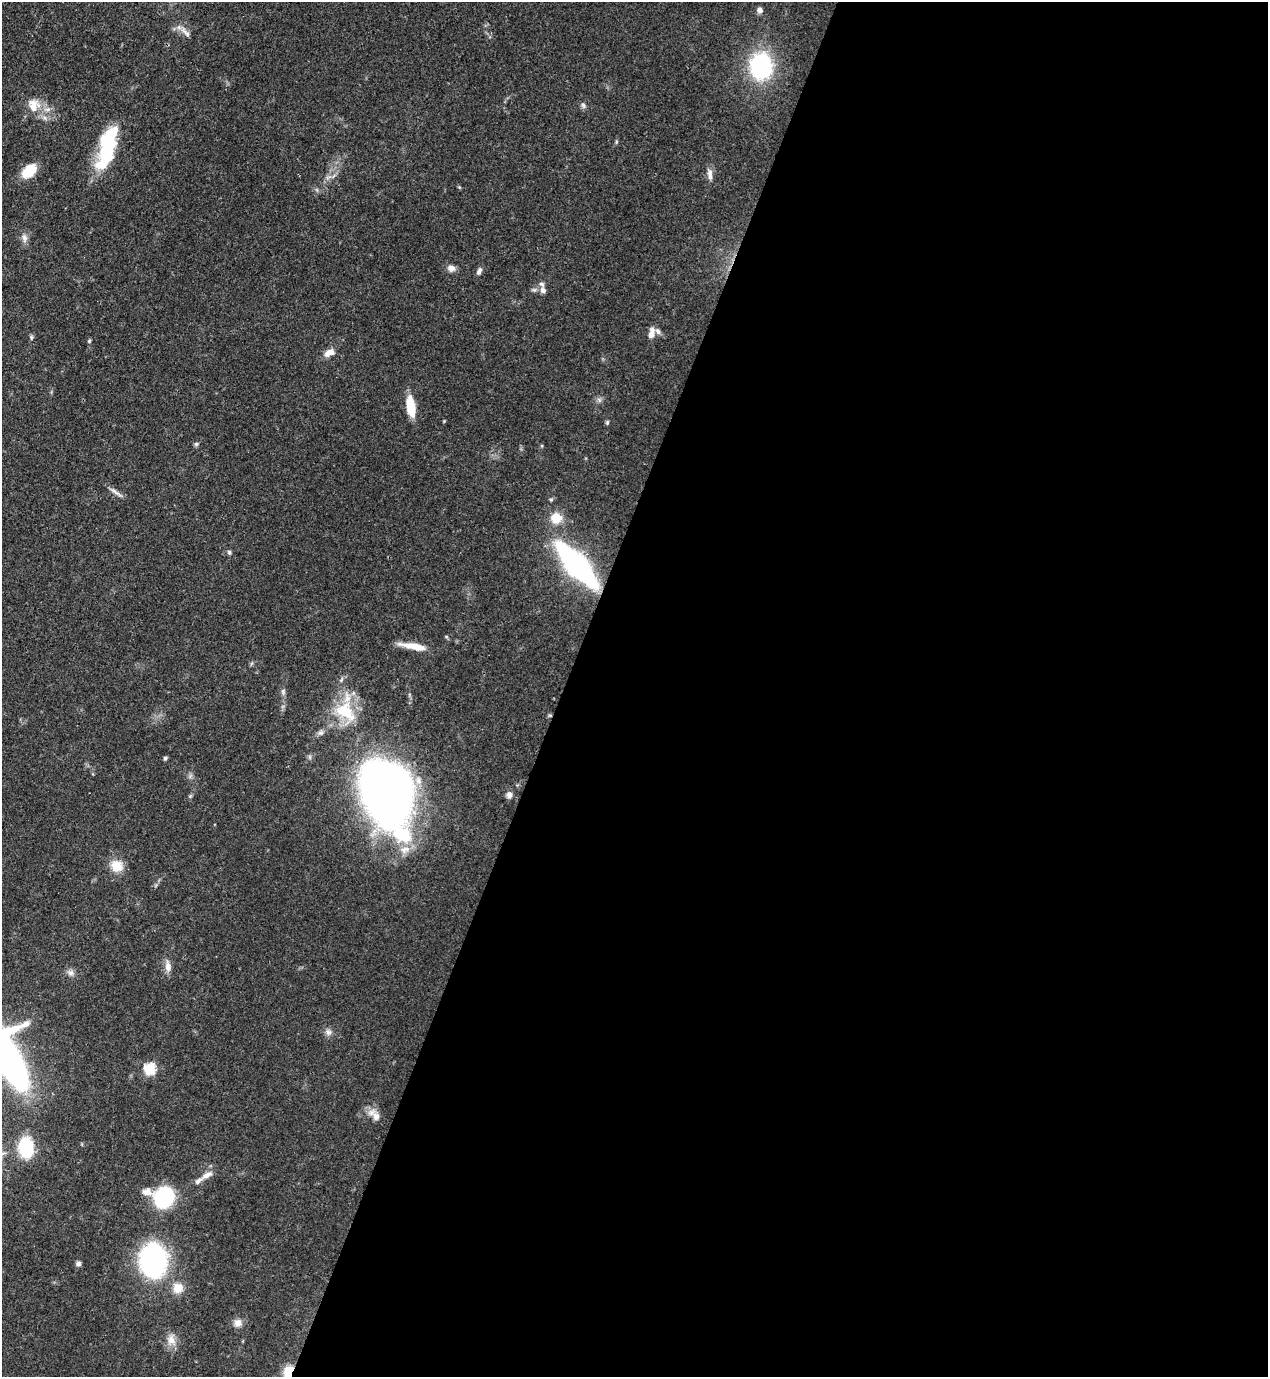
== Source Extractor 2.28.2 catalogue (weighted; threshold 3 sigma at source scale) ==
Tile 12 of 4 x 4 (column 4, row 3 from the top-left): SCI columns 4152-5417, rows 1415-2789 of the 5638 x 5578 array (HDU 1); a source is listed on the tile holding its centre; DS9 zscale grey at full resolution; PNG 1270 x 1379 px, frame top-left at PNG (2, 2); no overlay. Shown black and unused: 56% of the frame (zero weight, under 3 of 4 exposures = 7% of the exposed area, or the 3 px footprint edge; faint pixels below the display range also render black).
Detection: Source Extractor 2.28.2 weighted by HDU 2 'WHT'; one run over the whole footprint, this tile lists its part. Background 0.0517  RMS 0.0035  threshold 0.0157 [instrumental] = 3 sigma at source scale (4.5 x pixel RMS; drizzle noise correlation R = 1.50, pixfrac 1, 0.05/0.05 arcsec/px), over >= 5 px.
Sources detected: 64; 2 inside a brighter object's white glare — not listed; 5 inside a brighter listed object's ellipse — not listed separately; the other 57 listed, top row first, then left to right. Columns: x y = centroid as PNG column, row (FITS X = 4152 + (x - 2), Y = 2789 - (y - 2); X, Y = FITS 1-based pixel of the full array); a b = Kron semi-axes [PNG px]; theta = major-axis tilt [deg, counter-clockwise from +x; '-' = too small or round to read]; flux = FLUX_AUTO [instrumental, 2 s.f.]
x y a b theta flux
759 10 7 6 - 1.4
185 32 17 6 -47 2
761 66 16 13 -82 60
34 105 19 16 81 6
583 105 8 6 -59 0.92
616 142 6 3 72 0.45
107 152 45 18 80 26
29 171 15 9 42 11
710 175 15 7 -88 2
328 177 7 4 19 0.83
459 187 5 4 - 0.39
24 238 13 7 -82 1.8
451 268 9 8 - 2.1
479 271 10 6 67 1.2
543 290 9 7 -80 1.7
651 333 13 7 76 2.8
31 337 8 4 82 0.6
89 341 6 4 74 0.5
329 353 13 8 29 2.8
599 400 8 5 -60 0.93
411 406 21 8 -81 9.6
444 421 4 4 - 0.29
607 422 6 4 70 0.53
196 444 6 5 - 0.62
115 491 18 5 -36 1.7
551 499 5 5 - 0.55
556 518 14 13 - 5.8
229 552 7 5 -74 0.64
577 565 34 11 -49 120
413 646 30 7 -10 6.5
283 692 10 6 -89 1.1
345 712 35 24 -49 18
550 715 6 4 18 0.5
320 733 9 7 10 1.2
165 758 5 4 - 0.64
418 780 12 9 -78 2.8
383 793 41 27 -66 330
509 795 9 8 - 1.6
190 796 5 5 - 0.45
403 835 95 44 -49 54
116 866 16 14 -40 5.6
168 966 16 8 -84 2.6
71 973 10 8 -12 1.6
328 1032 9 9 - 1.6
7 1058 41 23 -61 260
150 1069 6 6 - 33
376 1116 17 10 -77 3
26 1147 14 10 -84 28
207 1175 18 7 32 2.7
147 1192 14 9 -8 2.7
164 1197 13 12 - 44
153 1260 19 15 -85 110
78 1264 7 6 - 1
178 1288 14 13 - 4.6
238 1323 11 10 - 2.4
171 1339 16 12 -75 3.7
288 1372 12 8 72 9.7
Overlapping masked pixels (flux is a lower limit): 2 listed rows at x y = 550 715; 288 1372
Isophote crosses this tile's border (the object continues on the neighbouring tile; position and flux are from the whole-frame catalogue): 2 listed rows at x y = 7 1058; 288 1372